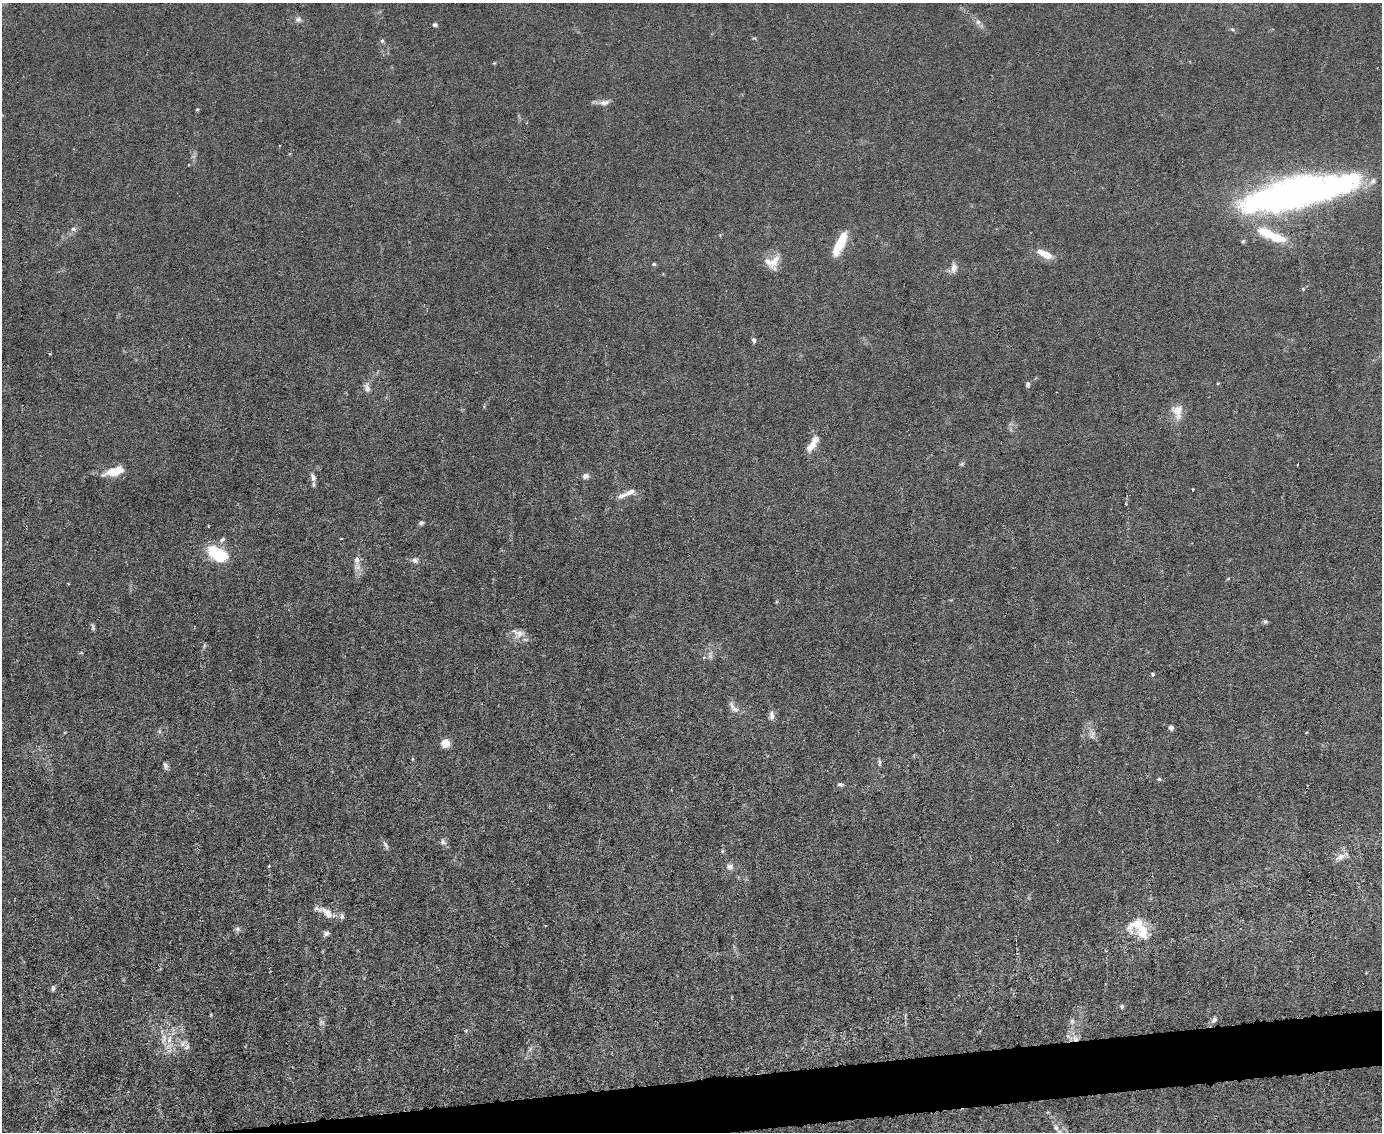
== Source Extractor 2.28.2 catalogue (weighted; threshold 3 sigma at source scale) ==
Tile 5 of 3 x 4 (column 2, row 2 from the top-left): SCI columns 1612-2991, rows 2263-3392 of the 4496 x 4523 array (HDU 1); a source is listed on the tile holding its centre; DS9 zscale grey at full resolution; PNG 1384 x 1134 px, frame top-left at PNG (2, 3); no overlay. Shown black and unused: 3% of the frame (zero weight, under 3 of 6 exposures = <1% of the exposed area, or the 3 px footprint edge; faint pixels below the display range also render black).
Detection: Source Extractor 2.28.2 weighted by HDU 2 'WHT'; one run over the whole footprint, this tile lists its part. Background 0.0185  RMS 0.0027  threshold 0.0112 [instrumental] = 3 sigma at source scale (4.09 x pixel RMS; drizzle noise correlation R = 1.36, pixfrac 0.8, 0.05/0.05 arcsec/px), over >= 5 px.
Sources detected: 83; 2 too faint to see at this stretch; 3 inside a brighter object's white glare — not listed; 6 inside a brighter listed object's ellipse — not listed separately; the other 72 listed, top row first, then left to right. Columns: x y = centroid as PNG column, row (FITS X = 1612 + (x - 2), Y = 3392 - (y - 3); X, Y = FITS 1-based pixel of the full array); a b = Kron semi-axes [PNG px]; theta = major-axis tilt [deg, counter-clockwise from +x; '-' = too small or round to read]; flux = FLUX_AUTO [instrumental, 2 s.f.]
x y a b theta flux
298 19 8 6 11 0.9
978 22 9 7 -75 1.1
435 25 6 5 - 0.52
1232 29 6 4 -42 0.38
754 38 6 3 -1 0.3
382 41 6 5 - 0.53
494 63 5 4 - 0.26
604 102 14 7 6 1.5
197 109 4 3 - 0.35
188 165 3 2 - 0.19
1373 181 11 8 49 1.5
1300 193 55 31 9 86
73 229 7 5 -2 0.77
1267 233 21 11 -22 7.1
1243 241 6 5 - 0.4
840 244 27 8 63 7.8
1045 254 19 7 -26 3.8
774 261 22 11 70 3.5
654 264 5 4 - 0.4
954 268 14 8 87 1.5
1303 289 5 5 - 0.37
754 340 6 5 - 0.6
1218 383 4 3 - 0.23
1028 384 6 5 - 0.71
367 388 13 8 -69 1.4
1177 411 21 15 -77 3.4
815 440 23 8 63 3.3
962 464 7 5 21 0.41
1297 465 3 2 - 0.27
115 471 18 8 16 6.8
585 476 7 6 - 1.2
313 477 11 7 -65 1.3
1193 489 2 2 - 0.27
630 492 16 7 29 1.7
421 523 6 5 - 0.61
222 539 9 6 33 0.71
217 554 20 12 -28 13
357 560 20 8 89 2.2
415 560 8 7 - 1
1265 621 6 5 - 0.53
93 627 9 5 -75 0.57
519 633 18 10 -18 2.5
710 655 12 6 90 1.1
1153 674 4 4 - 0.4
735 709 13 9 -36 1.6
771 716 13 7 -87 1.1
1171 728 5 4 - 0.8
1092 735 11 7 75 1.2
445 743 5 5 - 11
879 763 9 4 88 0.57
165 766 9 5 -74 0.83
1159 779 5 4 - 0.38
840 784 9 5 -5 0.58
443 842 10 6 -52 0.9
386 845 13 5 -62 0.76
722 851 5 4 - 0.32
1340 857 15 8 33 2
730 867 10 9 - 1.3
327 913 19 9 -44 3.2
342 916 8 7 - 0.74
545 926 3 2 - 0.21
237 929 7 6 - 0.67
1143 930 25 20 -6 7.6
326 933 7 6 - 0.83
53 988 7 5 69 0.65
1121 1006 5 5 - 0.52
211 1015 5 3 - 0.24
1214 1019 7 5 58 1
466 1030 6 3 20 0.27
164 1039 17 7 74 2.5
1075 1039 10 8 -37 1.8
187 1047 10 7 65 1.1
Overlapping masked pixels (flux is a lower limit): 1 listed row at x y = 1075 1039